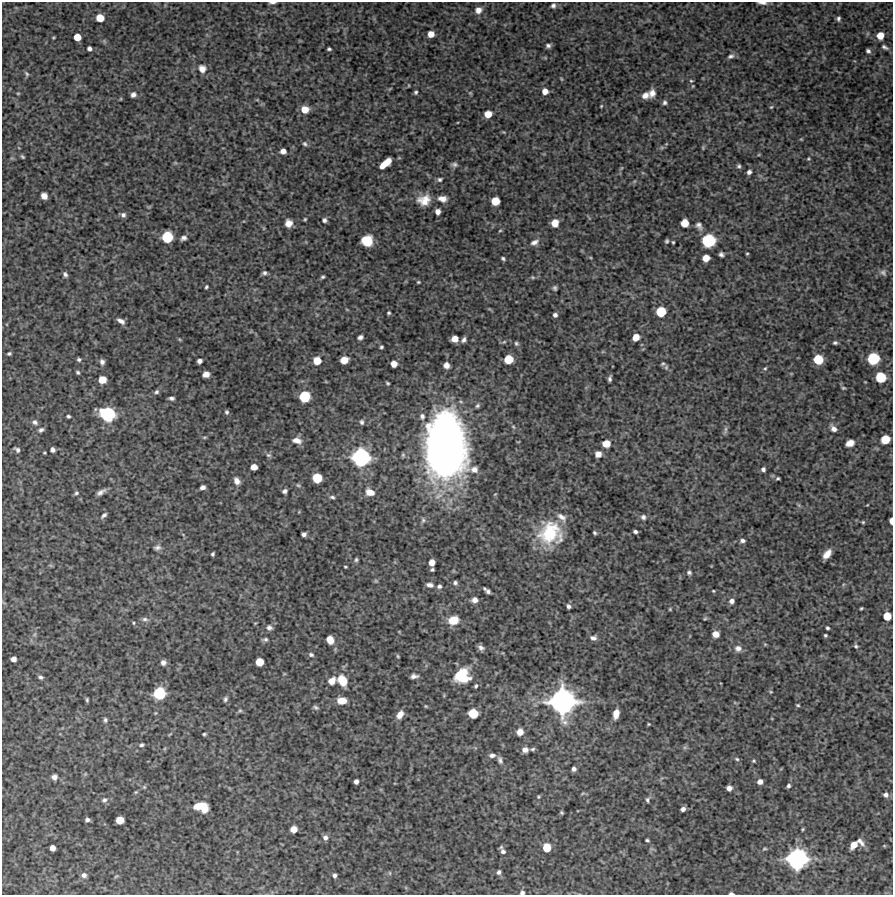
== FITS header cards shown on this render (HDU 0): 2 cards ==
NAXIS1  =                  891 /Length X axis
NAXIS2  =                  893 /Length Y axis

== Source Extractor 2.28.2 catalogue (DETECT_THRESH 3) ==
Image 891 x 893 px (HDU 0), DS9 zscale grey, 1 PNG px = 1 image px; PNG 895 x 897 px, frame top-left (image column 1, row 893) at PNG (2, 2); no overlay
Background 3720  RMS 190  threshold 580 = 3 sigma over >= 5 px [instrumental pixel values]
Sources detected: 275; all 275 listed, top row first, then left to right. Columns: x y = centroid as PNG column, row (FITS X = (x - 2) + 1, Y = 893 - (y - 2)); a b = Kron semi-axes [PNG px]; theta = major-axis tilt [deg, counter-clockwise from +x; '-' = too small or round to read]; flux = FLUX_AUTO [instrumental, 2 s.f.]
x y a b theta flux
272 3 7 2 1 3.2e+04
762 3 10 3 -5 4.4e+04
553 6 6 5 - 3.7e+04
478 10 9 8 - 8.9e+04
100 18 6 6 - 1.9e+05
838 19 5 3 - 2.6e+04
431 34 5 5 - 1.2e+05
880 36 6 5 - 1.5e+05
77 37 6 5 - 1.7e+05
53 38 4 3 - 1.2e+04
104 41 6 4 -71 1.7e+04
548 46 5 5 - 3.4e+04
885 47 9 4 -28 2.9e+04
89 49 4 4 - 4.6e+04
329 49 4 3 - 2.2e+04
868 51 4 4 - 3.0e+04
731 56 8 6 20 3.8e+04
202 69 10 9 - 9.7e+04
27 74 8 4 -56 2.2e+04
561 79 5 3 - 1.3e+04
691 81 5 4 - 1.5e+04
693 86 4 4 - 1.1e+04
545 91 6 6 - 9.8e+04
416 92 4 3 - 2.2e+04
18 93 5 3 - 1.2e+04
470 93 5 4 - 1.4e+04
652 93 9 6 76 8.3e+04
133 95 6 5 - 4.9e+04
645 95 9 7 32 8.6e+04
665 102 6 5 - 3.1e+04
601 106 4 3 - 1.2e+04
771 107 5 4 - 1.4e+04
305 109 7 6 - 1.6e+05
488 114 6 5 - 1.7e+05
504 132 5 3 - 1.1e+04
801 139 4 4 - 1.1e+04
305 144 7 5 -43 2.7e+04
662 147 7 4 19 2.5e+04
703 148 7 3 -89 1.4e+04
283 151 5 5 - 7.8e+04
22 157 5 3 - 1.7e+04
809 159 5 4 - 1.4e+04
385 163 12 5 41 2.7e+05
454 164 8 5 -3 3.6e+04
739 166 5 5 - 2.5e+04
621 168 6 4 70 1.5e+04
749 172 4 4 - 4.3e+04
440 179 6 5 - 2.7e+04
44 196 5 5 - 1.1e+05
442 199 10 7 -9 9.1e+04
424 200 16 12 11 1.9e+05
495 201 6 6 - 2.5e+05
438 212 5 4 - 7.0e+04
123 215 6 6 - 4.1e+04
305 219 3 3 - 1.4e+04
324 220 5 5 - 3.3e+04
288 223 7 6 - 1.1e+05
555 223 6 6 - 1.7e+05
685 223 6 6 - 2.1e+05
699 226 11 7 -58 5.8e+04
500 231 5 3 - 1.2e+04
167 237 8 7 - 5.1e+05
183 238 7 5 19 4.4e+04
367 241 9 9 - 2.9e+05
667 241 4 3 - 2.1e+04
709 241 11 10 - 5.0e+05
534 242 11 7 25 6.2e+04
673 242 3 3 - 1.5e+04
721 254 5 4 - 3.7e+04
747 254 3 3 - 1.3e+04
706 258 6 5 - 1.5e+05
503 259 4 3 - 2.2e+04
883 272 9 7 -54 4.1e+04
264 273 5 4 - 3.1e+04
65 274 5 4 - 3.4e+04
323 277 4 3 - 2.1e+04
533 277 6 4 -20 1.6e+04
418 282 3 3 - 1.4e+04
206 287 4 3 - 2.0e+04
555 288 4 4 - 2.5e+04
661 312 7 7 - 3.8e+05
389 313 3 3 - 2.0e+04
555 315 4 4 - 4.0e+04
121 321 10 5 -28 6.0e+04
360 337 5 4 - 4.3e+04
636 337 6 5 - 1.5e+05
180 339 6 3 -45 1.4e+04
455 339 6 5 - 1.3e+05
464 340 7 5 51 3.9e+04
504 342 6 4 42 1.9e+04
516 343 6 5 - 2.5e+04
835 343 5 4 - 2.6e+04
381 347 3 3 - 2.0e+04
9 354 4 3 - 2.1e+04
79 359 4 4 - 2.6e+04
508 359 7 6 - 3.0e+05
818 359 7 7 - 3.6e+05
873 359 8 8 - 5.8e+05
344 360 6 6 - 1.8e+05
199 361 5 4 - 5.4e+04
317 361 6 6 - 2.0e+05
102 362 6 5 - 4.5e+04
394 364 5 5 - 1.2e+05
663 364 6 4 14 2.1e+04
446 365 5 5 - 6.9e+04
666 367 6 5 - 2.0e+04
765 368 5 4 - 1.7e+04
78 372 4 3 - 2.2e+04
206 374 6 5 - 8.9e+04
881 377 7 7 - 4.3e+05
610 378 6 3 77 3.3e+04
102 380 6 6 - 1.9e+05
388 383 4 3 - 1.6e+04
843 388 5 4 - 1.6e+04
156 392 6 6 - 2.8e+04
304 396 8 7 - 4.8e+05
171 398 5 3 - 3.5e+04
477 406 6 5 - 2.5e+04
227 412 5 5 - 2.5e+04
107 414 11 9 -21 9.3e+05
68 416 4 3 - 2.2e+04
422 416 8 7 - 4.3e+04
35 422 7 6 - 4.1e+04
362 422 6 5 - 2.6e+04
513 427 6 4 -45 1.7e+04
834 429 8 6 -49 7.3e+04
41 430 7 5 29 3.4e+04
725 430 13 4 78 3.3e+04
204 437 7 3 8 1.6e+04
885 439 7 6 - 2.9e+05
297 440 11 7 -11 9.1e+04
850 443 8 5 22 1.1e+05
606 444 6 6 - 1.9e+05
446 447 50 30 -87 9.6e+06
17 450 5 4 - 3.5e+04
53 450 5 4 - 4.3e+04
44 453 3 2 - 1.3e+04
598 454 6 6 - 8.5e+04
268 455 8 5 -15 3.0e+04
361 457 13 12 - 1.5e+06
254 467 5 5 - 1.1e+05
763 469 5 5 - 3.2e+04
317 478 7 7 - 3.5e+05
778 478 4 3 - 1.7e+04
237 481 8 6 -62 7.9e+04
298 485 7 4 -29 2.0e+04
203 487 5 4 - 5.0e+04
285 491 5 4 - 3.8e+04
101 492 9 4 33 5.4e+04
370 492 10 7 -18 1.2e+05
76 493 6 4 26 2.3e+04
332 497 6 4 -4 2.6e+04
867 505 3 2 - 8.3e+03
104 515 8 4 42 3.4e+04
562 517 16 9 -42 1.0e+05
643 517 7 6 - 4.0e+04
423 520 8 5 80 3.0e+04
891 521 5 3 - 6.6e+04
863 522 4 4 - 1.5e+04
635 532 4 3 - 3.1e+04
550 533 27 25 30 7.5e+05
594 533 4 3 - 2.1e+04
304 534 5 4 - 4.0e+04
742 541 6 5 - 3.7e+04
157 548 8 6 9 3.9e+04
213 554 4 3 - 2.3e+04
827 554 9 5 51 1.2e+05
356 560 5 4 - 2.2e+04
432 563 5 5 - 1.1e+05
345 567 3 2 - 1.4e+04
432 570 4 3 - 2.2e+04
689 572 5 5 - 3.0e+04
376 581 6 4 -44 1.6e+04
455 583 5 4 - 3.0e+04
430 585 7 5 -11 5.3e+04
439 586 5 5 - 3.2e+04
488 591 5 4 - 3.8e+04
713 591 3 3 - 1.2e+04
475 600 6 5 - 6.7e+04
731 601 6 6 - 5.5e+04
568 606 5 4 - 3.6e+04
861 608 3 3 - 1.6e+04
670 609 4 3 - 1.3e+04
887 616 6 6 - 2.1e+05
705 618 6 4 52 1.4e+04
145 619 9 5 -7 3.7e+04
453 620 10 8 16 2.1e+05
134 623 4 3 - 1.3e+04
269 627 7 6 - 4.6e+04
827 628 3 3 - 2.2e+04
35 634 7 4 71 2.3e+04
716 634 6 5 - 1.2e+05
825 635 3 3 - 1.8e+04
593 638 8 6 -7 4.7e+04
265 639 7 4 11 2.8e+04
330 640 7 6 - 1.3e+05
765 644 5 3 - 1.2e+04
856 646 5 4 - 2.1e+04
481 648 7 5 -32 5.1e+04
738 648 9 8 - 7.1e+04
311 655 7 5 -17 3.1e+04
398 656 4 3 - 1.4e+04
13 659 5 5 - 6.9e+04
163 662 5 5 - 4.7e+04
259 662 6 6 - 2.1e+05
414 676 7 4 4 5.2e+04
462 676 14 13 - 5.2e+05
40 677 6 5 - 3.0e+04
342 680 10 7 -63 2.5e+05
332 681 9 7 42 1.1e+05
476 686 5 4 - 2.1e+04
771 692 5 4 - 1.3e+04
159 693 8 8 - 6.1e+05
225 699 6 5 - 2.7e+04
87 700 4 3 - 1.8e+04
342 701 8 6 2 1.9e+05
562 702 19 19 - 3.0e+06
798 705 4 3 - 1.6e+04
426 706 4 4 - 1.3e+04
316 707 7 5 -26 2.6e+04
240 710 5 5 - 1.8e+04
473 713 7 7 - 3.2e+05
616 714 8 5 78 1.3e+05
400 715 8 5 56 9.9e+04
105 720 6 5 - 2.6e+04
649 724 3 3 - 1.2e+04
520 732 6 6 - 1.2e+05
204 734 4 3 - 1.8e+04
141 745 5 4 - 2.5e+04
685 747 6 4 18 2.2e+04
533 749 7 5 17 2.5e+04
525 750 6 6 - 7.0e+04
492 755 8 5 4 5.0e+04
737 759 6 5 - 2.1e+04
500 760 9 5 -69 4.2e+04
754 761 5 4 - 1.6e+04
574 769 4 4 - 4.3e+04
85 774 5 5 - 1.6e+04
54 777 6 5 - 5.5e+04
356 781 4 4 - 5.1e+04
760 782 5 4 - 7.0e+04
788 786 4 4 - 2.8e+04
144 787 5 5 - 1.6e+04
729 788 5 5 - 6.6e+04
136 792 5 4 - 1.3e+04
583 793 6 4 19 1.8e+04
886 795 6 5 - 4.6e+04
538 796 4 4 - 1.4e+04
104 800 7 6 - 3.5e+04
647 800 7 5 -88 2.8e+04
199 806 12 6 10 2.2e+05
204 808 6 5 - 1.3e+05
683 809 4 4 - 4.8e+04
561 813 3 3 - 1.7e+04
87 820 4 4 - 3.6e+04
120 820 6 6 - 2.0e+05
294 829 6 5 - 1.3e+05
803 829 4 3 - 1.4e+04
325 838 6 5 - 4.8e+04
647 840 4 3 - 1.9e+04
860 842 12 5 -48 6.4e+04
854 845 7 5 52 1.4e+05
884 846 5 3 - 1.1e+04
547 847 7 6 - 2.3e+05
52 848 5 5 - 8.6e+04
765 849 7 4 20 1.9e+04
502 851 9 5 -64 5.1e+04
797 859 14 13 - 1.9e+06
499 872 5 4 - 3.6e+04
390 873 6 4 -89 1.6e+04
84 875 6 6 - 5.2e+04
335 875 4 3 - 3.3e+04
116 876 7 3 36 1.5e+04
522 892 5 5 - 3.9e+04
731 893 5 3 - 2.7e+04
At the frame edge (FLAGS 8, measured only in part): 5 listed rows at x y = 272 3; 762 3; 891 521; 522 892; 731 893

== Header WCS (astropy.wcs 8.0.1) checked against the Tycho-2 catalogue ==
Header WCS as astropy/WCSLIB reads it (CRVAL/CRPIX/CD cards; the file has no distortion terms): RA---TAN/DEC--TAN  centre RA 10:45:09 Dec +22:05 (161.29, +22.08 deg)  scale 1.01 arcsec/px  FOV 15.0' x 15.0'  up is -1 deg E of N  parity normal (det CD < 0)
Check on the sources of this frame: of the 60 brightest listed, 3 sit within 1.7 arcsec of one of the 3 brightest Tycho-2 stars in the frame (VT <= 12.78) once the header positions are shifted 1.18 arcsec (0.23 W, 1.16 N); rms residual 0.57 arcsec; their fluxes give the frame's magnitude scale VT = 27.70 - 2.5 log10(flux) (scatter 0.32 mag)
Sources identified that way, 3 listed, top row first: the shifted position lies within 1.7 arcsec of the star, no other Tycho-2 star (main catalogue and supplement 1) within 3.4 arcsec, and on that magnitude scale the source's flux lands within +1.5 / -3 mag of the star's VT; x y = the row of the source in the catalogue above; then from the Tycho-2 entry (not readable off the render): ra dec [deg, ICRS J2000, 3 dp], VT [Tycho-2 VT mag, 2 dp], TYC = Tycho-2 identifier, HIP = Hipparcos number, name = IAU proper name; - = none
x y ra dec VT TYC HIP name
361 457 161.315 +22.076 12.78 1434-376-1 - -
562 702 161.256 +22.007 11.18 1434-402-1 - -
797 859 161.186 +21.962 12.00 1434-437-1 - -